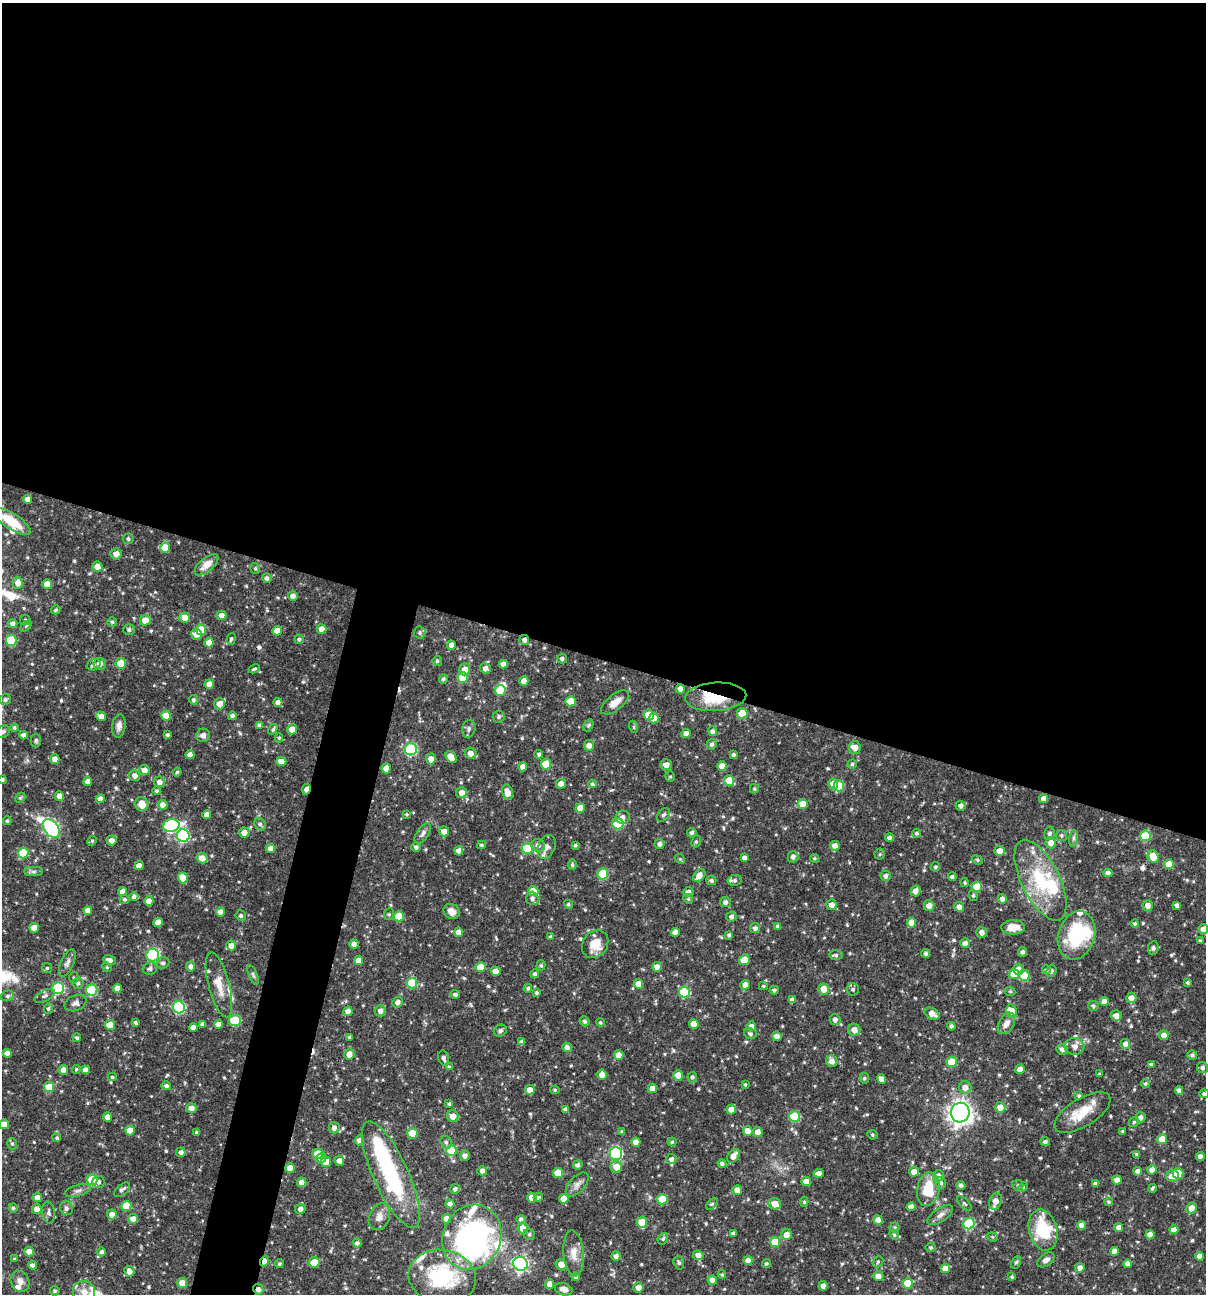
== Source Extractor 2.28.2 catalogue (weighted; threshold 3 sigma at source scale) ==
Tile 3 of 4 x 4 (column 3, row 1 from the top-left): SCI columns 2657-3860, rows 3876-5167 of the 5188 x 5168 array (HDU 1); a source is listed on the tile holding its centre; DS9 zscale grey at full resolution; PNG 1208 x 1296 px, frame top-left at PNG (2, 3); each listed source drawn as its Kron ellipse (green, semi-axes under 4 px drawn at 4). Shown black and unused: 54% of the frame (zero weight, under 3 of 4 exposures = <1% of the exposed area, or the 3 px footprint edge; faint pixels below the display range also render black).
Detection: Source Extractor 2.28.2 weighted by HDU 2 'WHT'; one run over the whole footprint, this tile lists its part. Background 0.0706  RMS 0.0035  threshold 0.0158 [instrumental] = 3 sigma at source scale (4.5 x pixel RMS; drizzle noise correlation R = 1.50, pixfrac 1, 0.05/0.05 arcsec/px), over >= 5 px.
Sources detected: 628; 6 inside a brighter object's white glare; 5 cosmic-ray / hot-pixel residue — neither listed nor drawn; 21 inside a brighter listed object's ellipse — not listed separately; of the other 596, all 500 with FLUX_AUTO >= 0.464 (the completeness limit of this list) listed and drawn (96 fainter detections not listed), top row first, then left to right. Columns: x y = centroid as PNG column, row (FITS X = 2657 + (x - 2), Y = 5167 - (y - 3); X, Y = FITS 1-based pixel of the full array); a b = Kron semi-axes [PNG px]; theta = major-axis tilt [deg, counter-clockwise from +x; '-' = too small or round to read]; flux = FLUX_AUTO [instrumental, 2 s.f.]
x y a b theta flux
28 499 4 4 - 2.4
11 521 22 8 -32 9.7
128 539 5 5 - 0.76
165 548 5 5 - 8.4
116 554 5 5 - 2.3
206 565 14 7 40 3.6
97 567 5 5 - 2.7
255 568 6 4 -76 0.64
267 578 5 4 - 1.1
18 583 6 5 - 2.6
47 584 5 4 - 3.2
293 596 5 5 - 1.9
56 610 5 4 - 0.54
221 615 5 4 - 2
185 618 5 5 - 3.4
25 620 5 5 - 0.49
145 620 5 5 - 3.7
112 622 5 4 - 0.6
13 624 5 4 - 1.3
26 626 6 4 45 0.53
322 629 5 4 - 2.5
129 630 5 5 - 0.94
201 630 5 5 - 6.7
277 631 5 4 - 2.9
420 632 6 6 - 0.79
196 634 5 5 - 2.5
231 639 6 3 73 0.61
299 639 5 4 - 0.74
11 640 5 5 - 14
524 640 5 5 - 1.3
209 643 5 4 - 3
451 645 4 4 - 1.5
562 659 5 5 - 0.93
437 661 5 5 - 0.7
121 663 5 5 - 7.8
100 664 6 6 - 2.2
503 664 4 4 - 1.8
94 665 7 5 18 1.1
486 668 6 5 - 1.8
254 669 5 3 - 0.52
465 669 6 5 - 2.8
463 677 5 5 - 12
443 679 4 4 - 0.78
524 681 5 4 - 3.1
209 684 4 4 - 2.6
680 689 5 4 - 2.3
500 690 5 5 - 11
716 697 30 14 3 15
5 699 6 5 - 0.81
193 700 5 4 - 0.8
571 701 5 5 - 7.4
278 702 4 4 - 2.2
615 702 17 7 38 3.6
220 704 5 5 - 2.7
742 713 5 5 - 7.2
649 715 5 5 - 8.2
101 716 5 4 - 2.5
166 716 5 5 - 5.5
232 716 4 4 - 1
499 717 6 6 - 0.72
654 718 5 5 - 3
259 725 4 4 - 0.96
588 725 6 4 60 0.53
119 726 12 6 82 1.8
634 727 6 4 -71 0.48
14 728 4 4 - 0.64
273 729 6 4 57 0.66
292 729 5 5 - 3.4
469 729 9 6 78 1.1
712 731 5 4 - 1.1
3 732 7 5 39 0.84
686 733 4 4 - 2.2
24 735 4 4 - 1.5
167 735 3 3 - 0.75
203 735 7 6 - 1.5
279 738 4 4 - 0.51
36 740 7 5 90 0.59
712 744 5 5 - 0.92
589 745 5 5 - 2.2
855 748 6 6 - 3.4
411 749 6 6 - 33
471 753 6 5 - 2.2
539 754 4 4 - 0.8
190 755 4 4 - 2.3
733 755 4 3 - 0.85
451 757 6 4 -53 3.9
55 759 5 4 - 2.3
431 759 5 5 - 2.4
281 761 5 4 - 2.7
546 764 5 5 - 9.2
852 764 4 4 - 0.6
666 765 6 5 - 2.3
722 766 5 4 - 2.8
523 767 4 4 - 2.5
386 768 5 4 - 2.5
144 770 5 5 - 2.3
177 772 4 4 - 0.51
135 776 5 5 - 1.7
670 777 5 5 - 0.53
2 780 4 4 - 0.63
729 781 5 5 - 6.5
88 782 4 4 - 2.6
159 782 5 5 - 1.5
561 784 5 5 - 2.6
592 784 4 4 - 0.76
833 784 5 5 - 3.6
839 786 5 5 - 11
306 789 5 3 - 2.7
754 789 4 4 - 0.54
157 791 4 4 - 0.54
507 792 8 5 -76 3.3
461 793 5 5 - 2
59 796 5 4 - 2.5
20 798 6 4 43 0.49
1044 798 4 4 - 2.1
100 799 4 4 - 2.1
142 804 7 6 - 4.4
803 804 5 5 - 5
163 805 5 5 - 2.2
961 806 5 5 - 1.3
580 808 5 4 - 4.2
407 814 4 4 - 0.47
207 815 4 4 - 2
663 815 8 5 47 0.9
623 817 7 6 - 1.5
7 821 4 4 - 0.56
260 824 7 5 -52 0.97
618 824 5 5 - 18
171 826 8 6 12 39
51 829 11 7 -50 61
444 831 5 5 - 2.8
244 833 5 5 - 2.4
423 833 12 6 56 1.3
692 833 5 4 - 0.87
917 833 4 4 - 0.72
1049 833 7 5 78 0.96
183 836 6 6 - 39
1061 836 5 5 - 0.67
1145 836 5 5 - 13
889 838 4 4 - 1.2
1073 838 8 4 82 0.78
112 840 5 5 - 1.9
92 841 5 4 - 0.49
696 841 6 4 63 0.62
1051 843 5 5 - 2.5
660 844 5 5 - 1.4
481 845 4 3 - 0.62
538 845 7 6 - 1.5
575 845 4 3 - 0.6
835 846 5 4 - 2.4
416 847 5 5 - 0.89
546 847 12 8 66 1.8
270 848 4 4 - 2.2
527 849 5 5 - 13
459 851 4 4 - 2.4
999 851 5 5 - 3
23 853 5 5 - 12
880 854 5 5 - 0.58
1153 856 6 5 - 5.4
793 857 5 5 - 1.4
202 858 6 5 - 3.3
744 858 4 4 - 1.2
814 858 4 4 - 0.52
680 859 6 4 -44 0.46
977 860 6 4 -23 0.47
1169 864 5 5 - 6.1
572 865 5 4 - 0.62
139 866 5 4 - 2.6
935 867 5 4 - 0.59
33 872 9 4 0 0.9
1108 873 4 4 - 1.9
603 874 5 5 - 16
699 876 7 5 47 3
885 876 5 5 - 1.3
952 877 4 4 - 0.91
183 878 5 5 - 5.2
711 880 5 4 - 0.82
735 880 7 5 11 0.83
1040 880 44 19 -63 22
965 883 4 4 - 0.49
977 887 5 5 - 8
533 891 5 5 - 6.7
915 891 5 5 - 2.3
123 892 4 4 - 2.6
688 892 5 5 - 1.4
973 895 5 4 - 0.61
134 897 4 4 - 0.99
532 898 6 6 - 1.2
124 899 5 5 - 0.55
688 899 5 4 - 0.54
1002 899 5 4 - 1.6
149 901 5 4 - 2.8
725 902 5 5 - 1.4
568 904 5 4 - 0.66
832 905 5 5 - 2.4
1148 905 5 5 - 2.3
1177 905 4 3 - 1.2
929 906 5 5 - 2.5
959 907 5 4 - 1.9
88 911 4 4 - 2.5
452 911 8 7 - 2.8
220 912 4 4 - 2.5
389 914 6 5 - 0.56
241 916 5 5 - 0.81
399 916 5 5 - 7.7
731 916 5 5 - 1.3
158 922 5 4 - 2.5
911 923 5 4 - 4
1135 924 4 4 - 0.59
777 926 4 4 - 0.7
1013 927 12 7 -1 3.9
34 928 5 5 - 2.8
755 928 5 5 - 1.1
1203 929 5 5 - 2.2
459 932 5 4 - 2.3
675 932 4 4 - 2.2
982 932 5 5 - 1.9
729 935 4 3 - 0.77
1076 935 25 18 74 23
551 937 4 4 - 0.75
1200 941 4 3 - 0.48
965 943 5 5 - 1.8
354 944 5 4 - 1.6
595 944 15 12 55 6.8
231 945 5 5 - 2.1
1153 948 7 5 79 0.8
1022 952 5 4 - 1
926 953 4 4 - 0.78
153 955 6 6 - 45
836 955 7 4 0 0.74
109 960 6 5 - 1.9
744 960 5 5 - 6.1
358 961 4 4 - 2.3
67 963 14 6 66 1.5
163 963 6 5 - 1
541 965 5 4 - 0.61
191 966 5 4 - 1.3
107 967 5 4 - 0.48
480 967 5 5 - 7.1
657 967 5 5 - 1.8
47 968 5 5 - 0.58
150 969 7 6 - 0.98
1018 969 5 5 - 2.1
1046 970 4 4 - 0.63
496 971 5 4 - 2.5
1051 971 6 5 - 0.69
535 974 4 4 - 0.92
1014 974 5 5 - 6.1
253 975 10 3 -66 0.63
1024 976 6 5 - 7.1
74 977 6 4 -90 0.51
1187 982 4 4 - 0.59
78 983 6 5 - 0.84
412 983 5 5 - 13
638 984 5 4 - 3.9
219 985 33 10 -75 5.8
745 985 5 5 - 2.3
763 986 4 4 - 0.48
58 988 6 6 - 27
117 988 4 4 - 2.5
528 988 4 4 - 0.66
824 989 5 5 - 3.6
853 989 6 6 - 1
92 990 5 5 - 21
774 990 4 4 - 0.72
1010 991 5 5 - 0.5
684 992 5 5 - 22
537 993 4 3 - 0.67
455 994 5 4 - 0.82
7 996 7 5 15 0.74
44 996 11 5 27 0.98
1131 998 5 5 - 2.5
792 1000 4 4 - 1.6
1104 1001 4 4 - 2.5
398 1002 5 5 - 1.5
76 1003 11 7 22 1.7
1093 1006 5 5 - 0.81
179 1007 6 6 - 36
48 1008 5 4 - 0.6
348 1011 5 4 - 1.6
380 1011 6 5 - 1.9
1012 1011 7 5 -74 3
932 1014 8 5 -30 3
1116 1016 5 5 - 2.1
835 1020 5 5 - 1.4
235 1021 6 5 - 16
585 1021 5 5 - 0.92
600 1022 4 4 - 0.54
135 1023 4 3 - 0.77
1006 1023 12 7 59 2.3
203 1024 4 4 - 1.4
218 1024 4 4 - 2.2
694 1024 5 5 - 4.8
110 1025 5 5 - 4.6
751 1026 5 4 - 2.2
951 1026 4 4 - 0.92
193 1027 4 4 - 2.2
854 1030 6 6 - 2.7
500 1031 7 5 31 0.78
750 1034 6 5 - 0.84
1164 1035 5 4 - 2.3
777 1036 5 4 - 2.3
350 1037 4 4 - 0.82
77 1038 4 4 - 0.7
522 1042 4 4 - 1.5
1125 1044 5 5 - 1.9
1074 1046 10 8 -4 2
567 1047 5 4 - 1.6
1062 1049 5 5 - 1.4
7 1053 4 4 - 2.2
349 1054 5 5 - 2.4
619 1055 5 4 - 3.5
1192 1055 5 5 - 0.86
444 1058 7 5 -73 1.1
832 1061 6 5 - 2.5
952 1062 5 5 - 9.1
1151 1064 4 4 - 0.71
449 1067 4 4 - 0.55
1202 1068 6 5 - 0.91
76 1069 4 4 - 0.5
1020 1069 5 4 - 2.6
63 1070 5 4 - 2.3
85 1070 4 4 - 2.3
1099 1074 4 3 - 0.49
602 1075 5 5 - 3.1
678 1075 5 5 - 3.6
112 1077 4 4 - 0.56
692 1077 5 4 - 0.88
864 1078 5 5 - 0.68
881 1079 5 4 - 2.3
1145 1083 4 4 - 0.64
745 1084 4 3 - 0.51
166 1086 5 4 - 0.96
49 1087 5 5 - 7.8
965 1087 6 6 - 2.7
652 1088 5 4 - 2.5
530 1090 5 5 - 2.5
555 1090 5 4 - 0.49
1179 1090 4 4 - 1.5
1204 1094 5 4 - 0.89
1079 1096 4 3 - 0.73
449 1104 4 4 - 0.55
1000 1107 5 5 - 3.6
191 1108 5 5 - 2.6
566 1109 4 4 - 1.2
731 1109 5 5 - 2.8
960 1113 10 9 - 220
1082 1113 31 14 31 8.6
453 1116 6 5 - 2.7
795 1116 5 5 - 19
107 1117 4 4 - 2.5
1141 1117 5 5 - 1.7
1134 1122 5 4 - 0.57
4 1124 5 5 - 4
334 1128 5 5 - 1.4
130 1130 5 4 - 4.2
748 1131 5 4 - 3.7
1123 1131 4 3 - 0.65
622 1132 4 4 - 0.7
758 1132 5 5 - 2.5
197 1133 4 3 - 0.77
412 1133 5 5 - 7.8
872 1135 5 4 - 0.53
57 1138 4 4 - 0.64
1162 1139 5 5 - 5
359 1140 5 4 - 2.2
446 1142 7 5 -73 0.78
636 1142 4 4 - 2.6
672 1142 4 4 - 0.49
1045 1142 4 4 - 0.94
12 1144 6 4 -75 0.63
451 1151 5 5 - 12
181 1152 5 5 - 1.1
616 1153 6 6 - 43
318 1154 5 5 - 6.7
1137 1154 4 4 - 0.65
465 1156 5 4 - 1.5
733 1156 8 5 51 3.1
1200 1156 4 4 - 1.9
321 1158 5 4 - 1.7
671 1159 5 5 - 1.3
339 1161 5 5 - 1.8
326 1162 5 5 - 3.4
722 1164 4 4 - 1.1
578 1165 5 4 - 0.93
616 1167 6 5 - 3.7
290 1168 5 4 - 4.3
1152 1170 4 4 - 2.3
482 1171 5 4 - 1.9
1138 1171 4 4 - 1.4
914 1172 5 5 - 2.4
558 1173 5 5 - 6.5
819 1173 5 4 - 2
1178 1174 5 5 - 9.3
391 1175 58 17 -65 35
938 1176 5 5 - 2.2
1172 1176 6 6 - 3.1
92 1180 5 5 - 12
1117 1180 5 4 - 2.2
806 1181 5 4 - 3.3
99 1182 6 6 - 0.88
302 1182 5 4 - 2.2
941 1183 6 5 - 0.9
577 1184 14 8 47 1.9
1096 1184 4 3 - 1.1
961 1185 4 4 - 0.92
1018 1185 6 5 - 0.55
1023 1187 5 4 - 0.47
1152 1188 4 4 - 0.63
455 1189 5 4 - 0.95
928 1189 17 11 79 10
122 1190 9 5 40 1.1
737 1190 5 5 - 2.6
78 1191 13 5 16 1.4
37 1197 4 4 - 2.4
538 1197 4 4 - 0.53
532 1198 5 5 - 2.6
564 1199 5 4 - 2.7
662 1199 5 5 - 11
995 1201 8 6 70 3.4
804 1202 5 4 - 0.56
1109 1202 4 3 - 0.47
964 1203 9 4 -45 0.58
450 1204 4 4 - 1.6
712 1204 7 4 44 0.57
775 1204 6 5 - 3.6
126 1206 5 5 - 8.3
911 1207 4 4 - 2.2
13 1208 4 4 - 0.63
66 1208 7 6 - 0.94
1191 1208 5 5 - 2.5
37 1209 5 5 - 2.7
300 1209 5 5 - 1.5
49 1213 11 6 -82 1.1
112 1214 5 5 - 2.2
940 1215 15 7 34 1.8
379 1217 14 10 69 2.7
133 1219 5 5 - 2.6
446 1219 5 4 - 2.6
521 1219 5 4 - 1
878 1220 5 4 - 4.4
642 1222 5 5 - 6.7
969 1224 6 5 - 24
1081 1225 4 4 - 2.2
895 1227 5 5 - 0.63
1119 1227 4 4 - 2.1
523 1228 5 5 - 3.1
1043 1230 21 14 -75 17
1174 1230 4 4 - 2.1
733 1233 4 3 - 0.79
529 1234 6 5 - 0.84
787 1234 5 5 - 2.6
894 1235 5 4 - 0.57
1150 1235 4 4 - 2.2
472 1237 33 29 66 99
992 1237 5 4 - 0.48
663 1239 6 5 - 0.58
775 1242 5 5 - 7.8
357 1243 4 4 - 0.99
930 1247 5 5 - 0.65
1114 1251 4 4 - 2.6
29 1252 5 5 - 2.6
102 1252 4 4 - 0.96
574 1253 23 10 -85 3.9
698 1255 5 5 - 2.3
616 1256 4 4 - 1.6
1200 1256 4 4 - 2.5
15 1259 4 3 - 0.48
1046 1260 10 6 35 1.7
264 1261 5 3 - 2.4
748 1261 4 4 - 2.6
314 1262 5 5 - 5.1
878 1262 6 5 - 0.6
1016 1262 6 4 62 0.64
679 1263 7 5 -74 0.77
766 1263 4 4 - 0.49
279 1264 4 4 - 0.54
521 1264 7 7 - 79
561 1264 5 5 - 2.7
1128 1264 4 4 - 2.3
32 1265 4 4 - 1.2
945 1268 4 4 - 2.7
1080 1268 5 4 - 2
129 1271 5 5 - 2
722 1275 4 4 - 0.62
878 1276 5 5 - 2.8
442 1277 34 27 -10 29
576 1277 4 4 - 1.1
1012 1277 4 4 - 0.51
712 1280 5 4 - 1.8
20 1281 11 9 -65 2.3
182 1283 5 5 - 4
908 1283 5 5 - 9.2
550 1284 5 4 - 2.4
823 1286 5 4 - 1.7
638 1287 5 5 - 2.2
258 1289 5 5 - 1.7
564 1289 9 6 -16 1.9
55 1291 5 4 - 0.57
84 1292 11 10 - 3.2
Overlapping masked pixels (flux is a lower limit): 6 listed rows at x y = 524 640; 680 689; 716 697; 306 789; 264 1261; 258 1289
Isophote crosses this tile's border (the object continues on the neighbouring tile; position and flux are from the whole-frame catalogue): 7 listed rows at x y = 11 521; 3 732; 2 780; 1203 929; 1204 1094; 4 1124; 84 1292